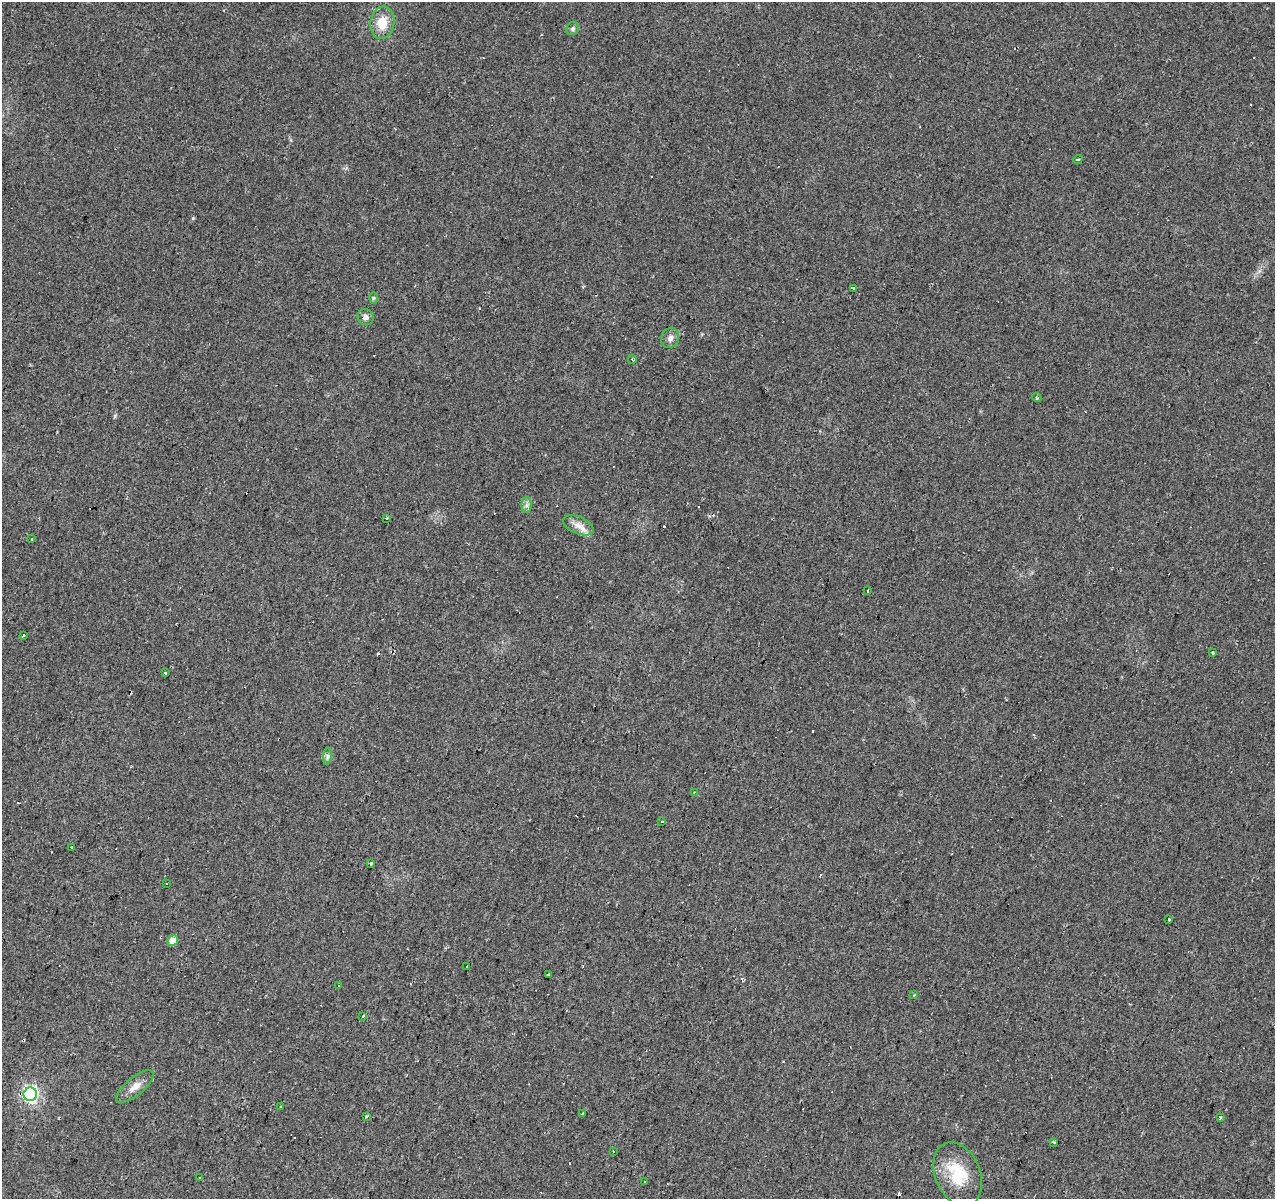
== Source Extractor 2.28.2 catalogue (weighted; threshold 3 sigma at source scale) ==
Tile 7 of 4 x 4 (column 3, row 2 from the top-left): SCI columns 2554-3826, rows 2674-3870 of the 5100 x 5286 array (HDU 1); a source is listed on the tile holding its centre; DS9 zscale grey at full resolution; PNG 1277 x 1201 px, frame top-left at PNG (2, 2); each listed source drawn as its Kron ellipse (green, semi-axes under 4 px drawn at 4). Shown black and unused: <1% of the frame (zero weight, under 2 of 3 exposures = <1% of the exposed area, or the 3 px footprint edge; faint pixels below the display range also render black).
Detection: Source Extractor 2.28.2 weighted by HDU 2 'WHT'; one run over the whole footprint, this tile lists its part. Background 0.0685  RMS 0.007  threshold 0.0315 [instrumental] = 3 sigma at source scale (4.5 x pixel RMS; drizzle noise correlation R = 1.50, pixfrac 1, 0.0396/0.0396 arcsec/px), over >= 5 px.
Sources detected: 60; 19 cosmic-ray / hot-pixel residue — neither listed nor drawn; the other 41 listed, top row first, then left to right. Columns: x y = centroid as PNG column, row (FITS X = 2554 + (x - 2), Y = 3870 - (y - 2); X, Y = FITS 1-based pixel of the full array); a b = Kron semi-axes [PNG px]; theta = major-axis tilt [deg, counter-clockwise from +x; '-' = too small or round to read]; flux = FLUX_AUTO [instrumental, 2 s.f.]
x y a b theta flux
382 23 16 12 81 13
573 29 7 6 - 1.6
1078 159 5 3 - 1.6
853 288 3 3 - 2.4
373 298 6 4 89 0.85
366 317 8 7 - 2.8
670 338 10 9 - 3.4
632 359 4 3 - 0.8
1037 398 4 3 - 1
526 505 7 5 90 2.1
387 519 3 3 - 3.6
578 525 16 8 -23 6.4
32 539 3 2 - 1.4
867 591 3 3 - 2.1
23 635 3 3 - 6.2
1213 652 3 3 - 1
165 673 3 3 - 3
327 756 9 4 81 1.6
694 792 2 2 - 0.44
662 822 3 3 - 6.3
72 847 3 3 - 3.1
371 864 4 3 - 11
166 883 3 3 - 2.9
1168 919 3 3 - 2.7
173 941 5 5 - 11
467 967 4 3 - 4.4
548 975 3 3 - 2.7
339 985 3 2 - 0.64
914 995 3 3 - 2.6
363 1016 3 3 - 3
135 1087 23 9 39 6.7
30 1094 7 6 - 210
281 1107 3 3 - 2.9
582 1114 3 3 - 2.5
366 1116 4 3 - 1.1
1220 1117 3 3 - 4.5
1054 1142 3 2 - 4
613 1151 3 2 - 1.2
958 1174 33 22 -68 29
199 1178 3 2 - 0.65
645 1182 3 2 - 0.9
Unlisted compact peaks at least as high as the median listed source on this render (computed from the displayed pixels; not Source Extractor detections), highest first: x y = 193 218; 115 416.